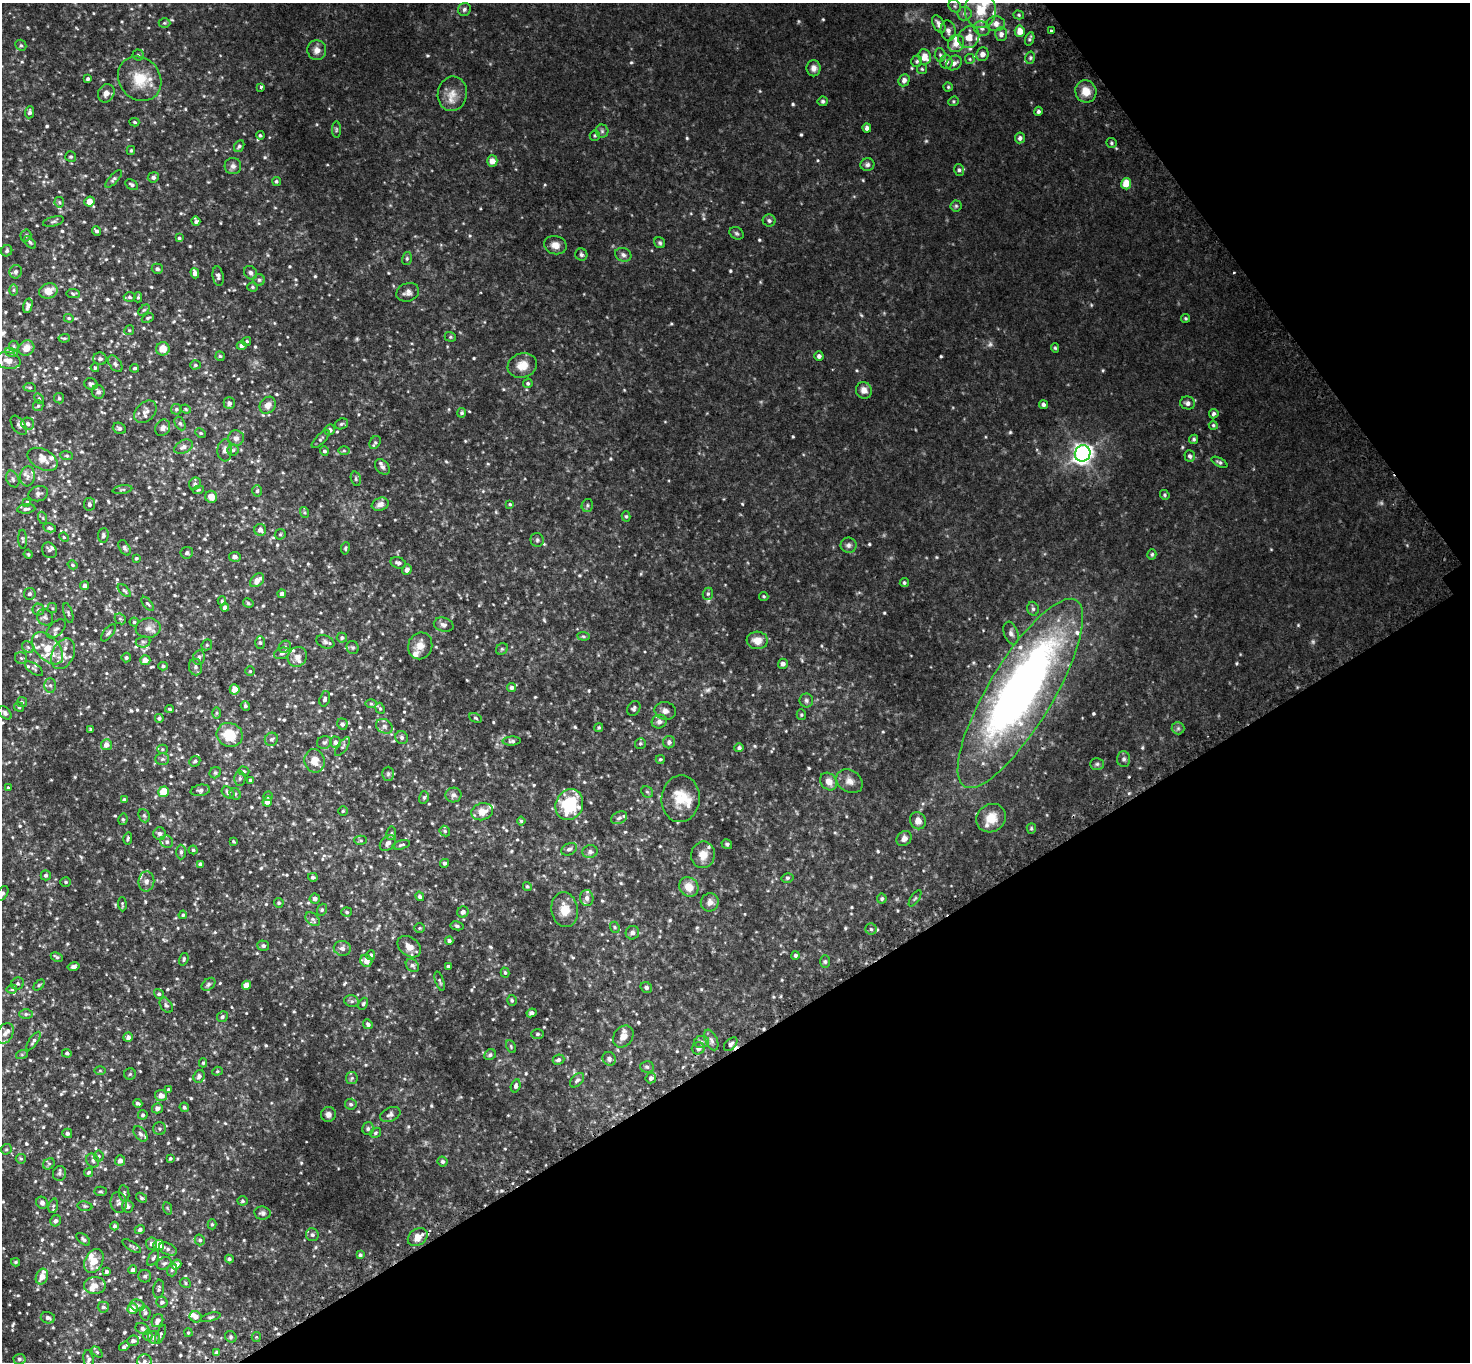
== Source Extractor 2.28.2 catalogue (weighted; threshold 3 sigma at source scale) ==
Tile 12 of 4 x 4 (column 4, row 3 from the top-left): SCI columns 4445-5912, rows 1683-3042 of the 5953 x 5945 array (HDU 1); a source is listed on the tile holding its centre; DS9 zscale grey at full resolution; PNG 1472 x 1364 px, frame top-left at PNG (2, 3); each listed source drawn as its Kron ellipse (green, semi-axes under 4 px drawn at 4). Shown black and unused: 30% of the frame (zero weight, under 2 of 3 exposures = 3% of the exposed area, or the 3 px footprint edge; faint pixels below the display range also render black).
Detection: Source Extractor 2.28.2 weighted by HDU 2 'WHT'; one run over the whole footprint, this tile lists its part. Background 0.0773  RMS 0.0071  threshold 0.0321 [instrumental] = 3 sigma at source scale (4.5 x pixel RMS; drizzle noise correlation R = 1.50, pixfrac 1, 0.05/0.05 arcsec/px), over >= 5 px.
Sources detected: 809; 6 too faint to see at this stretch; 1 inside a brighter object's white glare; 3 cosmic-ray / hot-pixel residue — neither listed nor drawn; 33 inside a brighter listed object's ellipse — not listed separately; of the other 766, all 500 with FLUX_AUTO >= 0.867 (the completeness limit of this list) listed and drawn (266 fainter detections not listed), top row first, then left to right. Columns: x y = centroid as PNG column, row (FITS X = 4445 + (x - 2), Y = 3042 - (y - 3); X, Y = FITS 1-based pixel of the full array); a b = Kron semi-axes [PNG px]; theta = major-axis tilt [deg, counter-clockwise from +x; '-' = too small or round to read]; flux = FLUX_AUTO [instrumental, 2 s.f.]
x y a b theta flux
955 6 7 5 -46 1.5
464 9 7 6 - 1.9
980 10 18 15 -89 16
964 13 7 7 - 2.1
1019 15 5 4 - 0.88
164 23 6 5 - 1
939 24 9 5 -60 3.8
996 24 9 7 2 4.3
982 28 8 7 - 2.5
948 31 10 7 -80 3
1020 31 5 5 - 7.3
1051 31 3 2 - 1
1001 34 7 6 - 2.6
969 37 11 10 - 6.8
1030 39 7 4 70 1.2
956 43 9 8 - 6
21 45 6 5 - 1
317 50 10 9 - 4.3
982 54 7 6 - 3.5
138 55 5 5 - 0.97
940 55 6 5 - 1.3
925 57 7 6 - 7.2
1030 58 6 5 - 1.3
970 59 5 5 - 0.92
917 61 6 5 - 1.3
946 62 7 6 - 2.2
954 63 8 7 - 2.8
814 68 8 7 - 3.2
922 69 5 5 - 0.91
88 79 3 3 - 1.4
140 79 23 20 -50 19
904 80 6 5 - 2.9
261 87 3 3 - 1.8
948 87 4 4 - 0.89
1086 91 11 10 - 8.9
106 93 9 8 - 4.1
452 94 17 14 81 8.8
823 101 5 5 - 1.4
953 101 5 4 - 0.91
1038 111 4 4 - 1.5
30 112 6 4 84 1.6
134 122 5 3 - 0.96
867 128 4 4 - 2.4
336 130 8 4 90 0.96
602 131 6 6 - 1.6
260 135 4 4 - 0.98
595 135 5 5 - 0.93
1020 138 5 5 - 2.1
1111 143 5 5 - 1.1
239 146 6 4 57 1.3
131 150 4 3 - 1
71 157 5 5 - 1.2
492 161 5 5 - 5.1
867 165 7 6 - 1.9
233 166 8 8 - 2.5
959 170 6 5 - 1.5
153 177 5 5 - 1.9
114 179 11 4 46 1.6
276 181 4 4 - 1.1
1126 184 6 5 - 11
132 185 7 4 -29 1.6
59 202 5 5 - 0.94
90 202 5 5 - 6.5
956 206 5 5 - 1.1
53 221 11 4 14 1.5
196 221 5 4 - 1.8
769 221 6 6 - 1.7
96 231 5 4 - 1.6
736 233 7 6 - 1.3
26 236 6 5 - 1.3
179 238 4 4 - 0.99
30 242 7 4 -44 1.2
660 243 6 5 - 1.2
555 245 11 9 -14 4.9
7 251 6 5 - 1.7
581 255 6 6 - 1.6
623 255 8 6 -20 2.2
407 258 6 5 - 1.2
157 269 5 5 - 1.5
16 272 7 6 - 1.8
195 273 5 4 - 4.1
251 273 7 6 - 2.2
218 276 10 5 -81 2
259 280 6 6 - 1.4
253 287 5 4 - 0.93
14 290 6 4 89 0.93
48 291 9 7 21 6.3
408 292 12 9 20 3.2
73 294 6 4 -7 1
130 297 6 4 -3 1.4
138 297 5 4 - 0.96
28 306 7 4 76 2.3
144 310 7 4 43 0.95
69 318 5 4 - 0.89
148 318 6 3 25 1.1
1186 318 4 4 - 0.91
129 330 5 4 - 0.96
450 337 6 4 -20 0.98
64 338 5 3 - 0.93
247 341 5 4 - 0.99
14 346 5 5 - 0.93
242 346 5 4 - 1.9
26 348 8 7 - 6.4
1055 348 5 4 - 0.94
163 349 7 6 - 6.9
12 352 7 4 -18 1
220 356 5 4 - 1
819 356 4 4 - 1.8
100 359 7 6 - 1.9
8 360 13 8 -11 5.5
115 364 9 5 -54 1.9
195 365 5 4 - 1.1
522 365 15 12 18 9
95 368 4 3 - 0.92
135 368 4 4 - 1.2
528 383 5 4 - 1.3
91 384 7 5 -28 1.6
30 387 6 3 -7 0.9
864 390 8 7 - 4.4
98 392 7 6 - 1.9
59 398 5 5 - 0.98
39 399 6 4 -61 1
229 403 6 5 - 2
1188 403 7 6 - 2.5
268 405 9 7 49 4.4
1043 405 4 3 - 1.7
38 406 5 5 - 1.1
176 409 5 5 - 1.2
186 409 5 4 - 0.89
145 412 13 9 45 4.1
462 413 4 4 - 1.1
1214 414 5 4 - 1.6
180 423 7 5 -63 1.4
28 424 6 6 - 2.4
341 424 7 5 17 1.3
19 425 11 6 -54 2
1213 425 4 4 - 0.91
119 428 7 5 -30 1.8
163 428 8 7 - 2.9
330 430 5 5 - 2.5
201 433 5 4 - 1
236 438 8 8 - 2.7
321 439 11 5 45 1.6
1194 439 5 4 - 1.2
375 442 7 5 58 1.3
183 447 10 6 29 3
225 450 11 7 87 3
233 450 5 5 - 1.1
324 451 5 4 - 1.5
344 451 6 4 0 0.9
1083 453 8 7 - 280
67 456 6 4 -7 1.1
1190 456 6 5 - 1.7
43 459 16 10 -28 6.5
1219 462 9 4 -27 1.4
382 467 9 6 -48 2.2
28 476 10 7 84 3
13 479 9 6 -65 1.9
356 479 7 5 -74 1.1
195 484 6 5 - 1.7
122 490 10 3 9 0.91
198 490 6 4 17 0.92
257 491 5 5 - 1.3
38 494 10 7 16 2.4
1165 495 5 4 - 1
211 497 6 6 - 5.4
27 502 4 3 - 0.95
89 504 6 5 - 2
380 504 8 6 20 3.6
510 504 4 3 - 0.89
587 505 6 5 - 1.3
26 509 9 4 5 1.9
304 512 5 3 - 0.89
626 516 5 4 - 1
43 518 6 4 -71 0.91
50 528 6 4 -11 1.4
260 530 6 6 - 3.5
280 534 6 5 - 0.95
103 535 7 5 85 1.4
64 537 5 4 - 0.87
23 539 9 4 -88 1.2
537 540 7 6 - 1.5
848 545 8 8 - 2.1
124 548 8 5 -59 1.6
345 548 6 4 81 0.95
49 550 8 7 - 1.4
187 553 6 6 - 1.6
28 554 4 4 - 0.87
1152 554 5 4 - 1.1
235 557 6 5 - 2.5
136 558 4 3 - 0.94
398 563 8 5 -18 2.1
73 565 5 4 - 0.96
407 570 5 4 - 3
257 580 8 5 43 5.7
904 583 4 4 - 1.1
85 586 4 4 - 2.5
124 591 8 4 -42 1.3
30 594 6 5 - 1.5
282 594 4 4 - 3.1
708 594 6 5 - 1.3
764 596 5 4 - 0.89
222 601 4 4 - 0.92
248 603 5 4 - 1
148 604 8 3 -50 1
225 607 4 4 - 2.3
52 608 5 4 - 0.91
1033 609 7 5 -75 1.6
38 610 6 6 - 1.3
68 613 10 4 -73 1.4
45 617 8 7 - 2
120 619 6 5 - 1
134 622 4 4 - 0.93
444 625 10 7 -15 2.6
148 628 12 10 8 4.6
56 629 12 7 44 2.6
108 633 10 4 51 1.6
1011 633 12 7 -71 2.7
583 636 6 4 -6 0.98
342 638 5 5 - 1.3
757 640 10 8 -5 7.5
143 642 7 5 8 1.6
325 642 9 6 -21 2.1
260 643 6 5 - 1.3
207 645 6 5 - 0.97
420 646 13 12 - 6.5
28 647 6 5 - 1.6
285 647 6 5 - 1.4
353 647 6 6 - 1.3
48 648 19 11 -47 14
502 649 6 5 - 1.1
282 653 8 5 18 1.7
63 654 16 11 64 7.7
126 657 5 4 - 1.4
199 657 7 6 - 2.1
297 657 10 9 - 4.3
21 658 6 6 - 1.3
145 660 5 5 - 4.5
783 664 5 5 - 2.1
163 666 5 4 - 1.2
195 667 8 6 -82 2.1
34 669 10 5 -35 1.4
250 671 5 4 - 0.87
50 685 7 6 - 1.8
512 688 4 4 - 1.7
235 689 5 5 - 7.2
1020 693 109 32 59 440
325 699 8 5 73 1.3
806 700 7 6 - 1.8
22 702 5 5 - 0.95
371 704 6 4 -1 1.2
245 706 5 4 - 1.3
19 707 5 4 - 1
380 708 6 4 -67 0.93
634 708 8 6 58 1.7
170 709 4 3 - 1.1
665 711 10 9 - 3.1
5 713 8 5 -46 1.7
216 713 6 4 89 0.95
801 715 5 4 - 0.97
159 718 4 4 - 0.9
476 718 7 4 -27 0.96
659 722 7 6 - 2.7
342 724 6 5 - 1.9
384 726 8 7 - 2.7
599 727 5 4 - 1.1
1178 728 6 6 - 1.6
91 730 3 3 - 1
230 735 13 12 - 17
402 737 6 6 - 1.9
271 739 7 6 - 1.6
512 741 9 4 1 1.5
324 742 7 6 - 1.6
335 742 5 5 - 2.4
669 742 6 6 - 2
640 743 5 5 - 1.2
106 745 5 5 - 4.3
342 747 11 4 56 1.8
739 748 5 4 - 1.6
162 749 5 4 - 0.95
162 759 7 5 1 1.5
660 759 4 4 - 0.95
1124 759 8 6 88 2
195 761 6 5 - 1.3
314 761 12 10 -79 8
1097 764 7 6 - 1.4
244 771 6 4 -18 1.1
215 773 6 5 - 1.2
388 774 7 6 - 1.4
240 778 7 5 -90 1.5
250 780 4 4 - 0.87
849 781 14 11 -33 4.9
829 782 9 7 -52 5.3
8 788 4 3 - 1.1
200 790 10 5 10 2
163 792 5 5 - 14
228 792 7 5 -40 2.2
647 792 6 5 - 1.2
235 794 6 5 - 1.1
453 795 8 7 - 2.4
268 796 5 4 - 1.1
424 797 6 5 - 1.2
681 799 23 19 86 17
124 800 4 4 - 2.1
267 801 5 4 - 5.5
569 805 16 13 65 38
343 811 4 4 - 0.89
482 812 11 8 15 6.9
144 816 7 5 -68 1.3
619 818 8 6 27 2
991 818 15 13 35 10
123 819 6 4 78 1.2
521 821 4 4 - 0.97
918 821 9 8 - 4.2
1031 828 5 4 - 1
445 831 6 4 -47 0.99
391 833 7 5 83 1.3
160 834 6 6 - 2.3
128 838 6 3 77 0.96
904 838 8 7 - 2.9
361 840 6 4 -1 0.97
233 841 3 3 - 0.9
167 842 6 6 - 1.9
388 843 9 6 45 3
727 844 5 5 - 1.2
401 845 9 3 14 1.2
569 849 8 5 26 1.8
193 850 4 4 - 0.92
181 852 7 5 90 1.7
590 852 7 6 - 2
703 855 13 12 - 7.1
444 863 4 4 - 1.4
200 864 4 4 - 2.5
46 875 5 5 - 1.6
313 877 5 4 - 1.5
787 878 6 4 14 1.2
146 881 10 8 82 3.1
66 882 5 4 - 0.97
527 886 4 4 - 1
689 887 10 9 - 8.5
3 893 8 5 59 1.5
420 896 5 4 - 1.5
587 898 8 6 -87 3
915 898 9 3 56 1
315 899 5 5 - 2.4
882 899 5 5 - 1.4
710 902 9 9 - 3.9
279 903 5 4 - 1.3
122 904 7 3 -86 0.87
322 910 6 4 69 1.1
565 910 17 13 -82 11
347 912 5 4 - 1
463 912 6 5 - 2.5
183 915 4 4 - 0.95
313 919 8 5 -40 2
457 926 6 4 -11 1.2
615 927 6 4 -69 1
419 928 5 4 - 0.88
871 929 5 5 - 1.2
632 933 7 6 - 2.9
449 941 4 4 - 1.3
263 946 6 5 - 1.9
409 947 13 9 -38 6
342 948 8 7 - 2.7
371 955 5 4 - 1.3
795 955 4 4 - 1.3
57 957 6 3 -26 1.2
184 959 6 4 73 1.1
366 961 6 5 - 4.4
825 962 6 5 - 1.2
412 965 7 5 -42 1.8
448 966 4 3 - 1.3
73 967 6 4 12 1.9
505 973 5 4 - 0.89
440 981 10 3 -71 1.1
17 984 6 6 - 1.6
208 984 8 5 41 1.7
39 985 6 4 45 0.9
247 985 4 4 - 6.2
646 988 6 5 - 1.5
12 989 5 4 - 1.4
159 994 5 4 - 1.4
512 1000 5 5 - 1.2
352 1001 7 6 - 1.5
363 1004 6 4 62 1.1
166 1005 8 5 -55 1.5
531 1013 5 4 - 1.8
26 1014 7 5 0 1.5
222 1017 6 5 - 1.3
368 1024 5 4 - 1.9
5 1034 11 8 61 3.7
537 1034 6 5 - 1.3
128 1037 4 4 - 2.7
623 1037 12 9 54 5.5
711 1040 11 6 -65 2.6
33 1041 11 4 56 1.8
701 1042 8 6 11 2.1
731 1044 8 5 45 2.1
511 1046 7 4 -65 0.92
698 1048 6 6 - 2.1
67 1053 5 4 - 1.1
22 1054 6 4 18 0.95
490 1055 6 5 - 1.4
609 1059 7 6 - 2.2
558 1060 6 5 - 1.6
203 1063 4 4 - 0.98
647 1067 7 5 -4 1.3
100 1070 6 4 0 0.88
217 1071 5 4 - 0.88
130 1074 6 5 - 1
199 1076 6 5 - 2.3
352 1078 6 5 - 1.3
651 1078 5 5 - 2.1
577 1080 8 5 47 1.8
516 1086 6 4 74 1.7
169 1090 4 3 - 1.2
161 1096 6 5 - 4.4
138 1103 4 3 - 1.5
351 1104 6 5 - 1.5
184 1107 5 4 - 1.1
157 1108 5 5 - 2.7
328 1114 7 7 - 2.7
390 1114 11 7 23 2.5
143 1115 5 4 - 1.2
160 1129 6 6 - 1.4
368 1129 6 5 - 1.4
67 1133 5 4 - 1.5
375 1133 6 5 - 1.2
140 1134 9 5 -52 1.8
6 1149 5 5 - 0.93
99 1156 5 5 - 0.99
170 1158 4 4 - 1
21 1159 5 4 - 0.91
93 1161 7 6 - 1.6
120 1161 5 5 - 3.9
442 1162 5 4 - 1.4
49 1164 6 5 - 1.3
89 1172 5 4 - 1.2
59 1173 7 6 - 1.5
100 1191 6 4 1 1
124 1193 8 5 -82 1.3
141 1198 6 4 -39 1
242 1201 5 5 - 1.1
42 1203 6 5 - 2
119 1203 10 8 -82 2.7
53 1206 7 4 73 1.4
85 1206 7 5 -8 1.1
128 1206 6 5 - 2
167 1208 6 4 -70 0.89
262 1213 8 6 -7 1.8
56 1221 6 5 - 2.2
212 1224 5 4 - 0.94
115 1226 4 4 - 1.4
140 1230 5 4 - 1.7
312 1235 6 6 - 1.9
418 1237 11 8 34 6.2
83 1239 8 4 -41 1.6
200 1240 5 5 - 1.4
151 1243 6 5 - 2.6
159 1245 5 5 - 16
132 1246 10 4 -33 1.3
168 1249 9 5 -27 1.8
360 1255 4 3 - 1.1
153 1258 8 5 61 1.5
229 1259 4 4 - 1.2
94 1261 12 9 64 9.4
15 1262 4 3 - 0.95
164 1263 8 6 29 1.5
176 1265 5 4 - 5
133 1270 4 4 - 2.8
172 1270 6 5 - 1.5
107 1271 3 3 - 1.5
145 1276 6 6 - 1.2
42 1277 8 6 69 7.6
185 1283 6 4 -25 0.92
95 1286 11 8 0 5.4
159 1289 9 5 83 1.6
162 1302 5 5 - 1.9
137 1305 7 5 -15 1.7
103 1307 5 5 - 1.6
133 1309 5 5 - 7.3
145 1313 7 5 -87 1.4
196 1317 6 5 - 3.3
211 1317 10 4 15 1.2
48 1318 7 5 -14 2
157 1321 7 5 61 3.1
142 1329 7 5 -28 1.9
188 1333 4 3 - 0.87
160 1334 10 4 66 1.2
148 1336 5 4 - 0.91
154 1337 6 6 - 2
231 1337 6 5 - 1.3
256 1337 5 4 - 1
133 1341 6 5 - 2.4
124 1346 5 3 - 1.4
97 1352 6 4 -45 1
217 1353 4 4 - 3
19 1359 6 5 - 1.5
88 1359 9 5 -81 1.5
144 1361 7 7 - 2.1
Overlapping masked pixels (flux is a lower limit): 1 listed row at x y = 1020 693
Isophote crosses this tile's border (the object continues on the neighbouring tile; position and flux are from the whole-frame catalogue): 2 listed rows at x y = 3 893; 144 1361